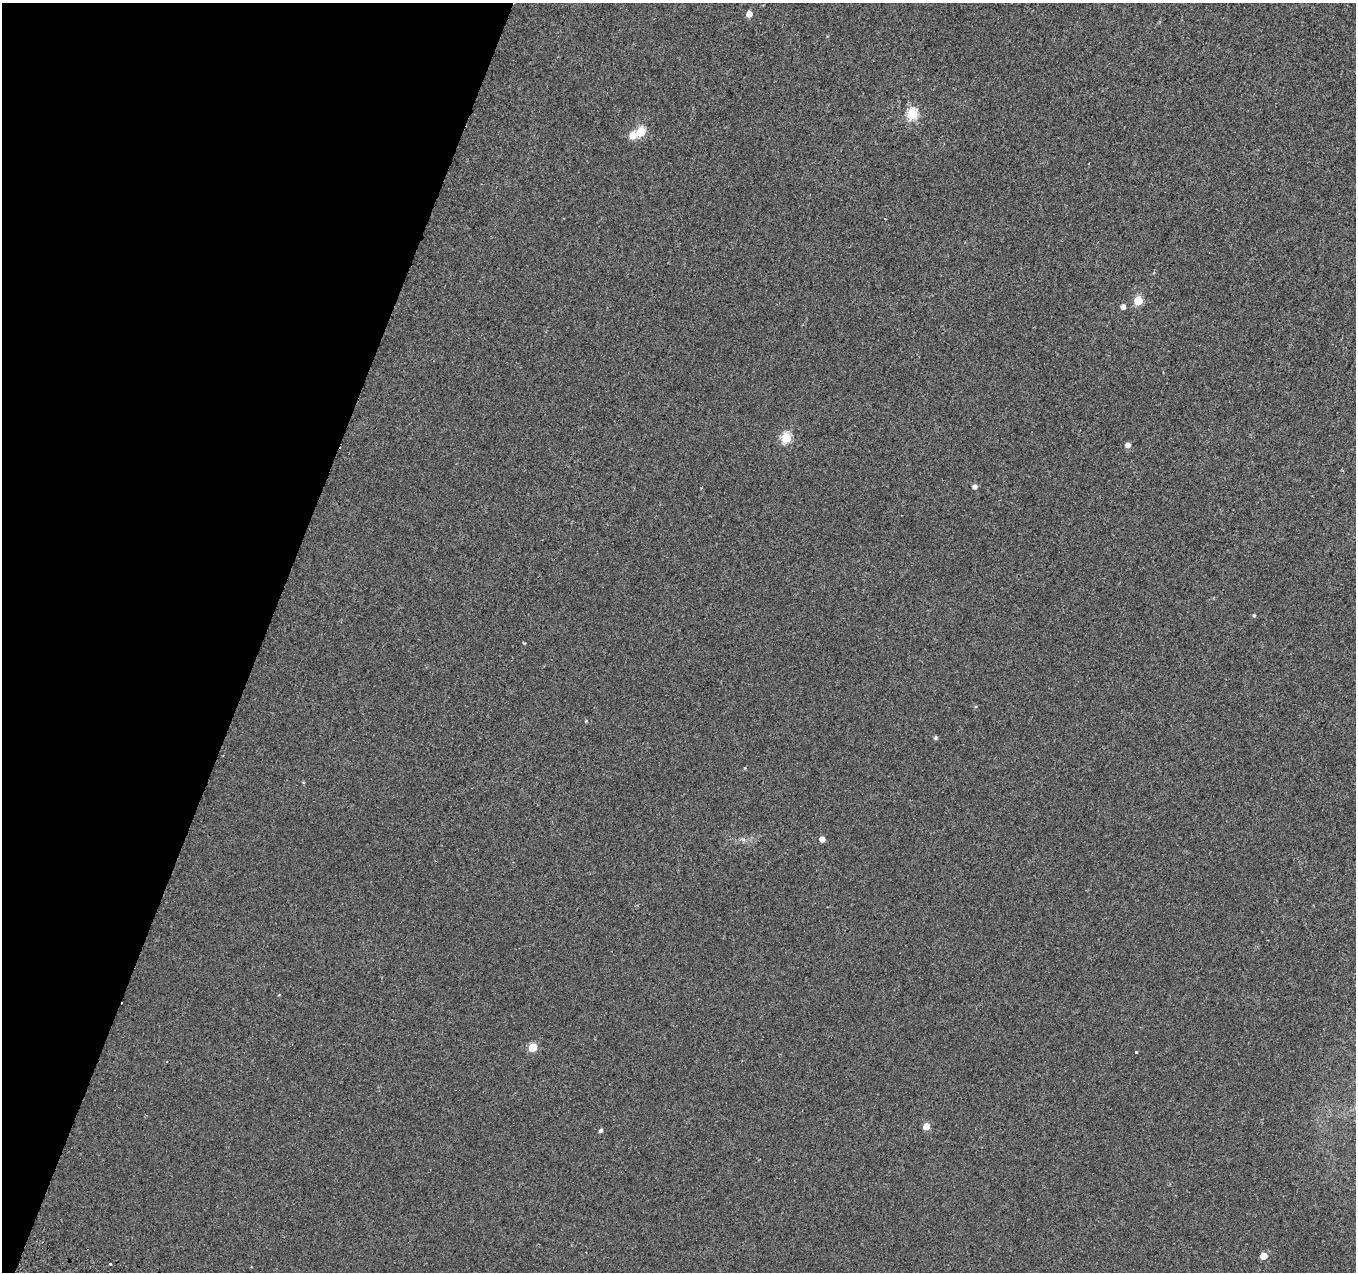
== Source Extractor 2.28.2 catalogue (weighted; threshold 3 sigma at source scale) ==
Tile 9 of 4 x 4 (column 1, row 3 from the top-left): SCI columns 22-1375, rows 1542-2811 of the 5469 x 5685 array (HDU 1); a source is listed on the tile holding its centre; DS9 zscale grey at full resolution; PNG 1358 x 1274 px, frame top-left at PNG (2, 3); no overlay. Shown black and unused: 19% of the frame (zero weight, under 2 of 3 exposures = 3% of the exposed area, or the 3 px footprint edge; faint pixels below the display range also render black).
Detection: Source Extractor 2.28.2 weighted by HDU 2 'WHT'; one run over the whole footprint, this tile lists its part. Background 0.00285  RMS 0.0046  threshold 0.0208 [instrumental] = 3 sigma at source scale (4.5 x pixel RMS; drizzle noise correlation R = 1.50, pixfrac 1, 0.0396/0.0396 arcsec/px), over >= 5 px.
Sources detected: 20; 1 cosmic-ray / hot-pixel residue — not listed; the other 19 listed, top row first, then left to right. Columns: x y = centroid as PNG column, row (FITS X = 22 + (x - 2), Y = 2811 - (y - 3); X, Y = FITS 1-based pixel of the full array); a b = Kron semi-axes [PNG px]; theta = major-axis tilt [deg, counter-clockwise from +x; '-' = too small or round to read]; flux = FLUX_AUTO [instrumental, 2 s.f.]
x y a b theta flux
749 14 5 4 - 3.9
912 114 6 5 - 39
641 132 5 5 - 22
632 135 6 5 - 6.4
1138 301 5 5 - 17
1123 307 5 5 - 2
786 438 5 5 - 28
1128 445 5 5 - 2.1
974 487 5 5 - 1.7
1254 615 5 4 - 0.6
586 721 4 4 - 0.35
935 738 4 4 - 0.95
822 839 5 5 - 2.9
532 1047 5 5 - 13
1136 1052 3 3 - 1.8
926 1126 5 5 - 5.9
600 1131 4 4 - 1.1
1263 1256 5 5 - 7
110 1263 3 3 - 1.6